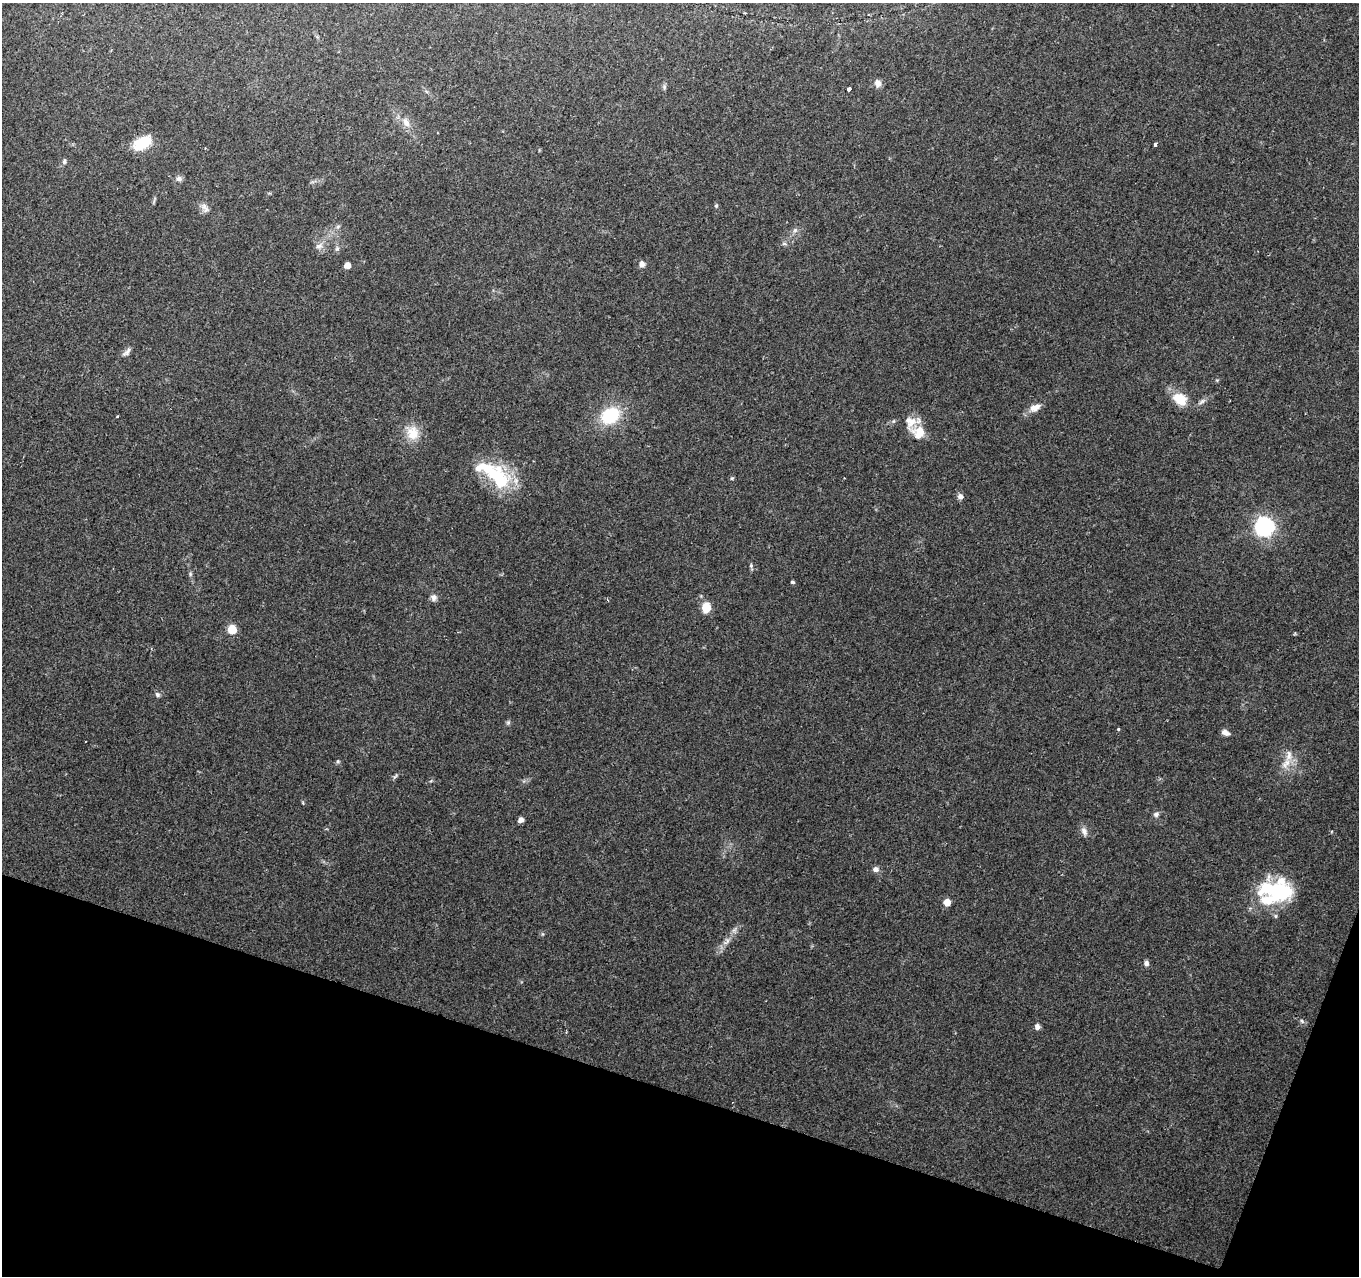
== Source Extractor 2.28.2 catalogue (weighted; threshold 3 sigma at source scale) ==
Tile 15 of 4 x 4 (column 3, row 4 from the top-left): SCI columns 2715-4071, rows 215-1488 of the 5437 x 5587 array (HDU 1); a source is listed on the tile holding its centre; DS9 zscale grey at full resolution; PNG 1361 x 1278 px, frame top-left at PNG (2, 3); no overlay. Shown black and unused: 16% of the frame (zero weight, under 2 of 3 exposures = <1% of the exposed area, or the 3 px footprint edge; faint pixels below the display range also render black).
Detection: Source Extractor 2.28.2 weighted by HDU 2 'WHT'; one run over the whole footprint, this tile lists its part. Background 0.0889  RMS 0.0063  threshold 0.0285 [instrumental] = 3 sigma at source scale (4.5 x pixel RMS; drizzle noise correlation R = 1.50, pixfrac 1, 0.0396/0.0396 arcsec/px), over >= 5 px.
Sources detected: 61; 2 inside a brighter object's white glare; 1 cosmic-ray / hot-pixel residue — not listed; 5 inside a brighter listed object's ellipse — not listed separately; the other 53 listed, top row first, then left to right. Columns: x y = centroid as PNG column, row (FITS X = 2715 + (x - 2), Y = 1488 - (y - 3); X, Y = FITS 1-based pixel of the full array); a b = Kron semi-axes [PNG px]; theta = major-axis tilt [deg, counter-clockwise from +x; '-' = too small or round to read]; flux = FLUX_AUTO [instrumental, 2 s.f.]
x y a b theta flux
878 83 9 7 -81 3.6
664 87 8 4 89 1.2
849 89 4 3 - 8.4
406 123 14 9 -62 5.4
142 143 19 10 32 21
1155 144 4 3 - 7
64 161 7 5 88 1.2
179 179 8 7 - 2.2
204 206 10 9 - 3.4
716 206 6 4 -69 0.94
338 226 6 4 20 1
795 230 7 6 - 1.7
784 244 7 4 -1 1.2
319 246 11 8 31 3.4
337 248 6 5 - 1.3
642 264 5 5 - 4
347 265 5 5 - 6.4
127 352 14 5 45 2.5
1180 399 17 12 -35 14
1202 402 13 5 36 2.3
1035 408 15 9 25 5.7
117 416 3 2 - 0.48
610 416 20 16 31 30
413 433 20 17 -71 12
919 433 15 14 - 12
496 475 38 15 -20 31
732 478 5 4 - 0.78
960 496 7 7 - 2.6
1264 527 7 7 - 280
751 565 6 5 - 1.2
190 574 6 5 - 1
792 582 5 4 - 0.89
434 597 9 8 - 2.7
706 607 6 5 - 27
232 629 5 5 - 23
157 694 7 6 - 1.5
508 722 7 4 1 1
1118 729 3 3 - 2.4
1225 732 9 6 -23 3.2
338 761 5 5 - 0.93
1286 763 19 10 55 7.5
395 776 11 3 52 1.2
303 803 5 3 - 0.62
1156 814 9 7 41 1.9
521 820 6 5 - 2.7
1084 831 13 8 -68 3.3
876 869 7 6 - 2.9
1280 891 34 26 -19 42
947 902 5 5 - 7.3
727 941 15 6 50 4.5
1146 963 7 6 - 2
1302 1021 6 5 - 1.3
1038 1027 5 5 - 3.4